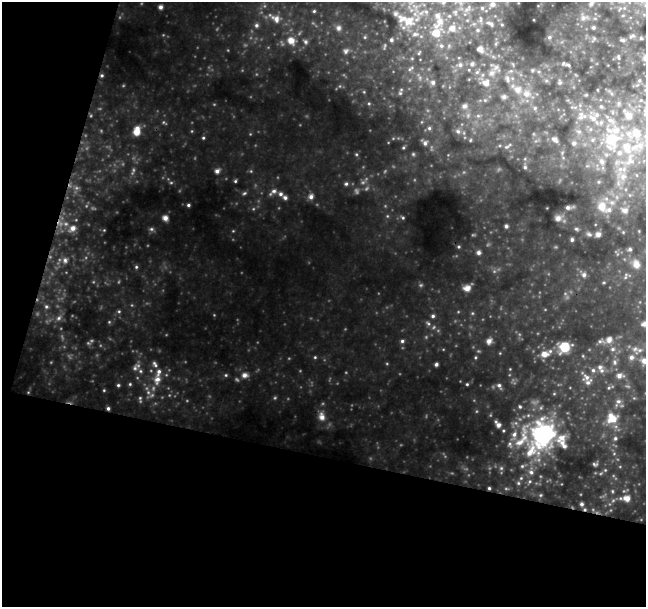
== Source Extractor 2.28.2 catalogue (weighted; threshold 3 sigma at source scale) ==
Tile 3 of 2 x 2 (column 1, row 2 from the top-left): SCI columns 70-713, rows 60-664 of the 1377 x 1419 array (HDU 1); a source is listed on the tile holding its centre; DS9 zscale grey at full resolution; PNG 648 x 609 px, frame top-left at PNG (2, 2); no overlay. Shown black and unused: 31% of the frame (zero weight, under 3 of 4 exposures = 1% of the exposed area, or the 3 px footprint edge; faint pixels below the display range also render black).
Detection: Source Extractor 2.28.2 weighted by HDU 2 'WHT'; one run over the whole footprint, this tile lists its part. Background 0.338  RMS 0.037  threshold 0.166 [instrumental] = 3 sigma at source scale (4.5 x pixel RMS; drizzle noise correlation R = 1.50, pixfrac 1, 0.0396/0.0396 arcsec/px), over >= 5 px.
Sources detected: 253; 39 too faint to see at this stretch — not listed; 45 inside a brighter listed object's ellipse — not listed separately; the other 169 listed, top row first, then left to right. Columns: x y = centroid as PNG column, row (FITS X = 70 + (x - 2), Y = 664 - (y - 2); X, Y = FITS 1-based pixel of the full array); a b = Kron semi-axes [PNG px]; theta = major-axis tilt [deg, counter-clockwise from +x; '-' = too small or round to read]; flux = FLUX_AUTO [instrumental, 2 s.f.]
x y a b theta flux
444 2 8 6 44 11
591 3 11 7 54 22
492 4 10 8 3 24
160 7 4 4 - 15
624 8 11 8 29 33
468 9 15 7 50 25
314 11 4 4 - 5.3
426 12 7 5 -29 8.4
455 12 8 6 -76 12
437 16 9 8 - 20
449 16 6 5 - 6.7
584 17 16 10 1 34
276 19 17 10 -33 43
480 19 12 5 88 13
409 21 18 15 12 70
490 24 11 5 -28 12
256 25 7 6 - 12
502 25 3 3 - 3.4
593 27 6 5 - 8.2
338 28 8 7 - 14
452 28 8 7 - 31
436 33 14 9 81 66
632 36 12 8 24 21
365 37 4 4 - 3.7
549 37 4 4 - 6.5
594 39 9 5 68 8.4
291 40 13 11 -43 54
391 40 3 3 - 6.2
305 42 8 6 -60 12
441 46 6 6 - 8.7
480 49 5 4 - 22
346 51 8 6 56 11
419 53 5 3 - 3.7
618 57 9 5 -87 7.9
472 64 8 6 46 12
460 65 7 6 - 12
568 65 9 4 -18 8.2
410 69 9 4 44 6.4
532 70 5 4 - 4.2
511 71 5 5 - 5.8
477 72 7 4 45 6.1
492 73 11 8 43 25
102 75 5 4 - 6.7
507 79 12 6 -73 16
639 81 6 5 - 6.9
433 82 6 6 - 10
560 82 7 5 90 7.2
486 83 10 9 - 30
518 89 12 11 - 36
598 90 4 2 - 2.5
400 93 6 5 - 6
611 93 11 4 -50 9.3
504 97 5 5 - 12
485 100 5 4 - 5.1
641 100 6 5 - 7.4
369 103 5 4 - 4.5
619 103 8 7 - 12
464 106 8 7 - 13
601 106 7 6 - 10
573 107 12 4 -6 11
535 108 5 5 - 6.4
478 116 6 5 - 7.7
593 118 28 12 -53 86
429 128 6 6 - 8.3
137 131 10 7 77 50
458 131 8 6 -37 14
579 132 9 7 -40 16
636 133 21 15 -74 110
203 138 4 4 - 5.4
555 139 7 6 - 16
612 140 25 21 62 230
425 143 8 7 - 13
574 143 8 7 - 12
508 146 11 4 37 7.8
403 148 5 4 - 4.7
356 154 5 5 - 6.1
413 154 5 5 - 5.2
630 160 52 19 17 200
525 167 5 4 - 7.3
217 171 6 5 - 17
235 181 5 4 - 6
346 184 7 6 - 11
273 192 13 6 39 17
280 194 7 6 - 13
311 197 7 7 - 19
188 205 4 4 - 7.1
602 206 15 12 -70 49
568 207 5 4 - 11
624 210 9 7 -22 18
165 218 5 5 - 24
403 218 5 5 - 5.6
558 218 9 7 2 18
60 223 12 9 -51 32
506 226 4 4 - 8.4
72 228 10 7 40 27
151 229 7 5 -15 8.3
576 229 6 4 -27 5.7
104 230 4 4 - 3.2
623 232 4 4 - 3.1
589 234 8 6 -27 9.1
598 234 6 5 - 14
572 240 4 4 - 7.6
459 247 4 4 - 4.9
630 249 6 5 - 8.2
478 252 6 5 - 11
65 260 9 8 - 17
636 264 13 10 -69 38
136 267 5 5 - 6.6
584 275 7 7 - 15
626 276 11 5 70 10
604 282 5 3 - 3.9
467 288 8 7 - 25
46 306 7 6 - 8.6
119 311 6 5 - 6
472 313 5 5 - 4.6
433 316 5 5 - 9.7
59 318 9 7 49 15
428 323 9 6 -38 11
644 324 8 6 18 20
609 339 8 7 - 30
402 341 6 5 - 10
489 341 7 6 - 20
601 341 12 6 -6 14
565 347 10 9 - 110
613 349 8 6 1 14
635 349 11 10 - 28
544 354 12 8 8 34
315 357 4 4 - 5
475 357 5 4 - 4.5
644 361 10 8 -79 26
615 362 9 8 - 17
155 364 10 6 -58 13
436 364 5 4 - 9.7
600 367 8 8 - 17
135 368 10 8 68 16
510 369 3 3 - 2.6
226 375 5 5 - 5.9
245 375 9 7 8 22
619 375 10 7 0 27
586 377 12 10 18 30
157 380 14 10 73 42
130 384 4 4 - 5.3
467 384 4 4 - 5
118 385 4 4 - 6.5
499 386 8 5 -56 11
609 388 6 5 - 7
104 390 4 4 - 4.2
140 399 10 4 -81 7.8
618 401 10 8 32 19
108 408 4 4 - 9.3
322 416 13 9 -80 28
612 418 15 14 - 78
498 424 10 6 -52 19
543 434 25 20 78 580
522 437 48 17 69 160
615 438 6 6 - 8.7
563 445 12 6 -57 18
595 464 5 3 - 6.6
605 470 4 4 - 4.1
531 472 8 6 -38 13
521 478 5 5 - 6.2
529 481 7 5 56 6.6
518 483 5 5 - 6.2
489 488 4 4 - 7.4
612 491 5 4 - 4.5
540 495 5 4 - 4.5
627 498 9 7 -3 30
582 504 4 4 - 9.2
585 509 5 3 - 5
Overlapping masked pixels (flux is a lower limit): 5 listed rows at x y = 102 75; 60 223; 108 408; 489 488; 585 509
Isophote crosses this tile's border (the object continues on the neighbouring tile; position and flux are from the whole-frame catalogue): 5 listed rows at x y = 444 2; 591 3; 409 21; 644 324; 644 361